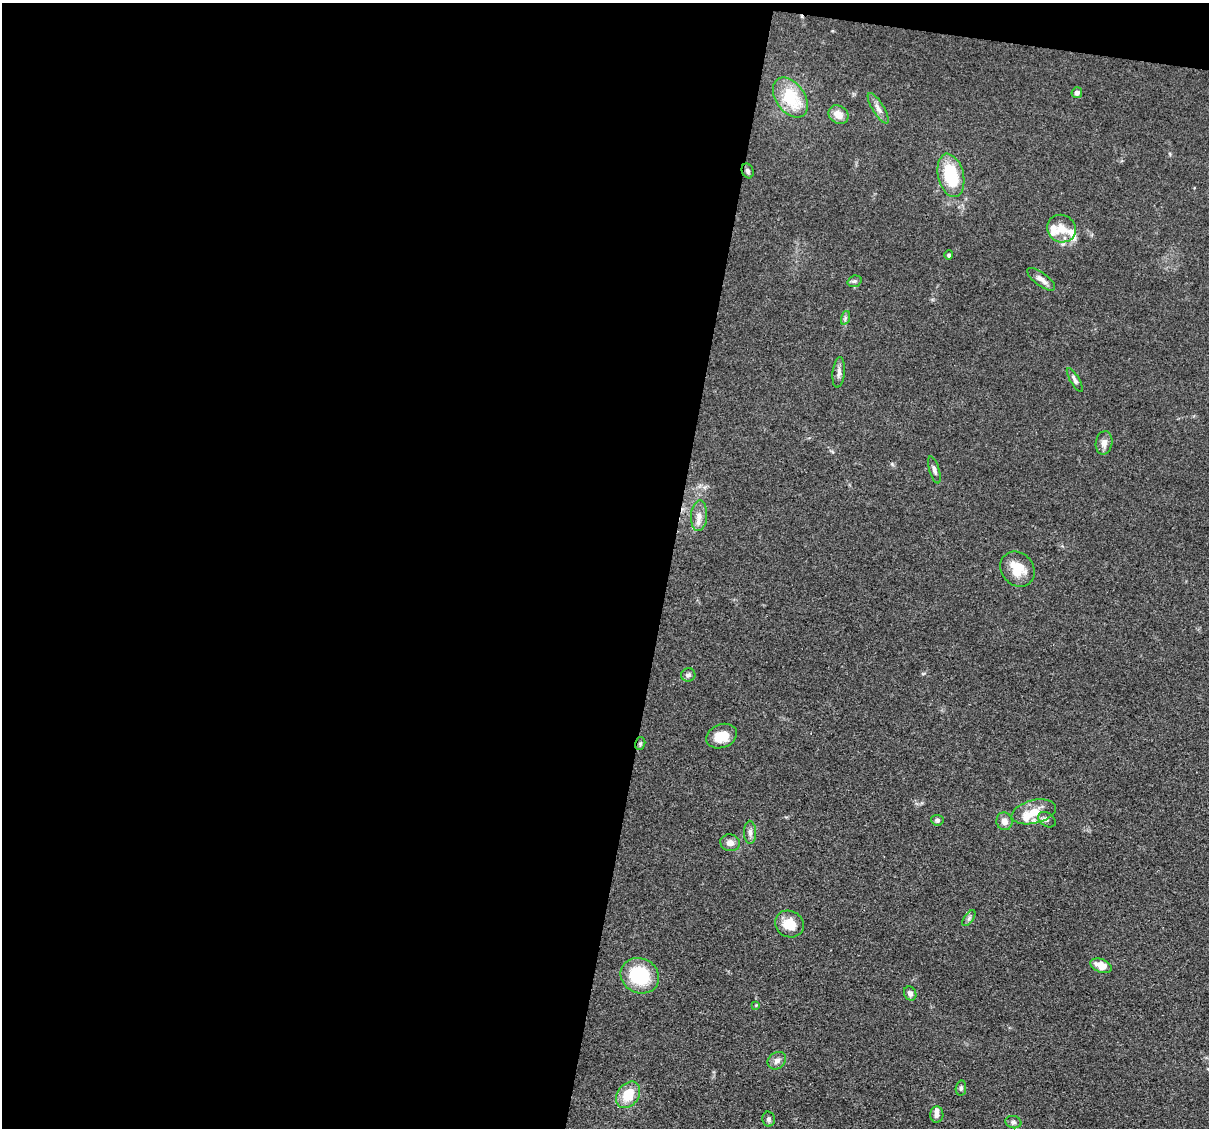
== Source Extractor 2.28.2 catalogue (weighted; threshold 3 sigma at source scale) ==
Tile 1 of 4 x 4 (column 1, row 1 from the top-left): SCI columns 1-1207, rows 3609-4734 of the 4830 x 4851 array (HDU 1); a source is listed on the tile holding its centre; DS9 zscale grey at full resolution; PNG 1211 x 1130 px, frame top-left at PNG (2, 3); each listed source drawn as its Kron ellipse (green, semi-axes under 4 px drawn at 4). Shown black and unused: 57% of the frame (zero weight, under 3 of 4 exposures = <1% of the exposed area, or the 3 px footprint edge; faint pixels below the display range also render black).
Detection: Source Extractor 2.28.2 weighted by HDU 2 'WHT'; one run over the whole footprint, this tile lists its part. Background 0.067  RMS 0.0061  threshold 0.0275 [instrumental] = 3 sigma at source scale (4.5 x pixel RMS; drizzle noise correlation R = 1.50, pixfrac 1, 0.05/0.05 arcsec/px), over >= 5 px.
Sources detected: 42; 4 inside a brighter listed object's ellipse — not listed separately; the other 38 listed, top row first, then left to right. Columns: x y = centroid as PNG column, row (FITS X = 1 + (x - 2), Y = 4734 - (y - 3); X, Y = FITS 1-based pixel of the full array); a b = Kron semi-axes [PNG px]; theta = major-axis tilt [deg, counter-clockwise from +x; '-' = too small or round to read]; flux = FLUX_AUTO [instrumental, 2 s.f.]
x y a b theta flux
1077 93 5 5 - 2.1
790 98 22 14 -54 28
878 108 18 5 -58 3.5
839 115 10 8 -32 6.3
748 171 7 5 -67 1.8
951 175 22 13 -77 32
1061 229 15 13 -25 8.9
949 255 4 4 - 1.2
1041 279 17 6 -36 4.1
854 281 7 5 19 1.3
845 318 7 4 72 1.2
839 372 15 6 84 2.9
1075 380 14 4 -59 2
1104 443 12 8 81 4.1
934 470 14 5 -73 2.2
699 516 15 8 87 5.1
1017 569 19 16 -48 14
688 675 7 6 - 1.8
722 736 16 11 21 11
640 744 6 5 - 1.2
1034 812 22 11 14 12
937 820 6 5 - 1.3
1047 820 9 6 -35 2
1004 821 9 8 - 3.9
750 832 12 6 -89 2.7
730 843 10 8 -9 3.6
969 918 9 4 54 1.5
789 924 15 13 -26 13
1101 966 11 6 -21 7.6
640 976 20 17 -28 36
910 993 7 6 - 2.5
756 1005 4 4 - 0.52
777 1061 10 8 40 3
961 1088 8 5 81 1.3
628 1095 14 10 53 16
937 1115 8 6 -89 2.6
769 1119 7 6 - 1.6
1013 1122 8 6 -14 1.7
Overlapping masked pixels (flux is a lower limit): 1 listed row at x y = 640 744